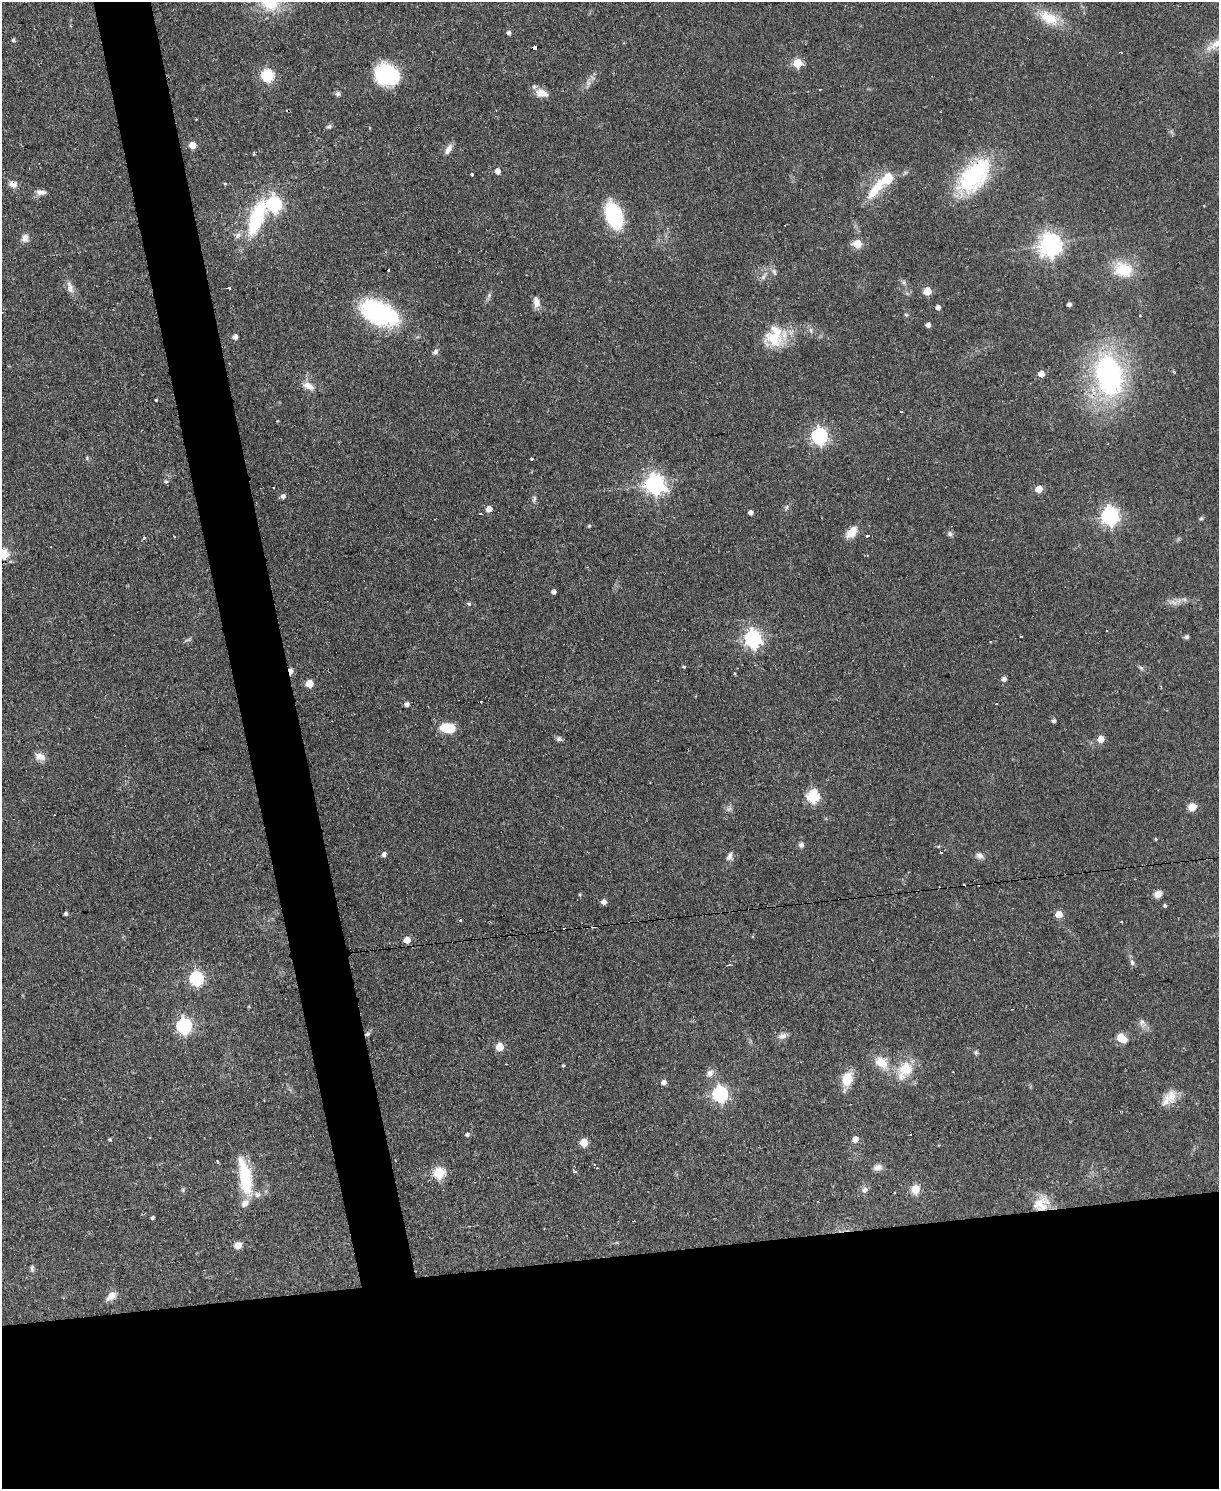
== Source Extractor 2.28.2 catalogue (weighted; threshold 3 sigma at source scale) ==
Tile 11 of 4 x 3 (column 3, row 3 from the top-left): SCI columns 2433-3649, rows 247-1733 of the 4865 x 4839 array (HDU 1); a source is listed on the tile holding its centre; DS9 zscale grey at full resolution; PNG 1221 x 1491 px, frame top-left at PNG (2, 2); no overlay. Shown black and unused: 20% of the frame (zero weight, under 2 of 3 exposures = <1% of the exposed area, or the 3 px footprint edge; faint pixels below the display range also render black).
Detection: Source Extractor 2.28.2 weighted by HDU 2 'WHT'; one run over the whole footprint, this tile lists its part. Background 0.0668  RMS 0.0055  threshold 0.0248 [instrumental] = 3 sigma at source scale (4.5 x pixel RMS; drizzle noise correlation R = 1.50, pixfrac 1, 0.05/0.05 arcsec/px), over >= 5 px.
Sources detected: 163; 3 too faint to see at this stretch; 11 cosmic-ray / hot-pixel residue — not listed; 4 inside a brighter listed object's ellipse — not listed separately; the other 145 listed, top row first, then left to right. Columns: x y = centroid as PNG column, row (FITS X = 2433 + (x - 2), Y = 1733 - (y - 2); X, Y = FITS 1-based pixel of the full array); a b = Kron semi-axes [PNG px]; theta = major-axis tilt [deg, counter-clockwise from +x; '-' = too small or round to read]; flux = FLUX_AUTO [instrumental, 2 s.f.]
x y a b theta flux
270 2 26 22 -19 26
1049 18 25 14 -28 15
509 33 5 4 - 1.7
13 40 5 4 - 0.93
1214 45 31 9 26 9.2
535 47 5 3 - 6.5
1121 52 3 2 - 0.43
797 63 5 5 - 22
267 75 6 6 - 63
386 75 25 20 -27 40
820 89 2 2 - 0.62
541 93 16 9 -12 6
338 94 7 6 - 1.5
329 126 7 6 - 1.2
192 145 5 5 - 9.3
448 149 16 7 60 3.2
254 153 4 2 - 0.81
498 171 5 5 - 4.1
472 174 3 3 - 0.92
974 176 43 24 49 60
225 183 5 3 - 0.58
13 184 11 8 -17 3.2
875 189 34 11 52 16
41 192 13 6 -2 3.1
274 204 7 6 - 110
614 216 20 12 -68 52
257 218 35 13 70 48
238 235 9 6 73 2.1
25 238 11 10 - 3
857 244 5 5 - 18
1050 245 8 7 - 430
1123 269 26 20 -12 17
774 272 10 5 -65 1.7
763 277 8 5 46 1.5
904 282 7 5 -47 1.3
70 287 17 7 -72 3.8
229 288 4 3 - 2.7
927 291 5 5 - 14
489 295 7 6 - 1.3
536 302 15 8 -82 3.9
1069 305 4 3 - 2
938 308 5 4 - 2.6
380 313 38 22 -24 77
906 315 6 5 - 0.77
928 325 4 4 - 2.3
811 330 9 4 -81 1.3
235 337 6 6 - 1.8
774 339 29 21 -21 19
435 352 9 6 50 1.8
1174 372 4 3 - 0.69
1041 374 5 5 - 5.6
1109 375 33 21 -78 130
308 386 17 9 -25 5.3
156 400 3 3 - 0.47
901 412 3 3 - 0.94
819 436 7 6 - 160
87 458 6 3 -74 0.68
531 459 3 2 - 0.76
166 482 6 5 - 1.1
654 484 8 7 - 270
1039 489 5 5 - 10
283 496 5 5 - 2
534 498 9 4 69 1.2
786 507 8 4 81 1.1
489 509 5 5 - 4.7
751 513 4 4 - 2.5
1110 516 7 7 - 210
1201 518 5 5 - 0.8
852 532 13 8 45 8.4
950 534 7 6 - 1.4
868 535 4 3 - 1.3
144 537 4 3 - 1.3
174 537 3 2 - 0.52
4 554 5 5 - 31
587 567 3 2 - 0.49
554 592 4 4 - 2.2
1173 602 12 6 -27 2.8
469 604 5 4 - 1.1
1021 636 3 2 - 0.75
1187 637 5 5 - 1.4
753 639 7 7 - 190
684 667 4 3 - 0.74
1141 668 7 4 -45 1
291 671 8 6 -88 2
1004 679 5 5 - 2.4
309 684 5 5 - 13
407 704 4 4 - 2.6
996 704 3 2 - 0.66
1053 721 5 5 - 1
447 728 14 8 -7 16
559 739 7 6 - 1.5
1101 739 5 5 - 8
40 757 14 9 -16 4.2
813 796 6 6 - 59
1192 807 7 6 - 7.3
1156 839 4 4 - 0.62
801 845 7 6 - 1.7
941 852 3 3 - 0.88
384 855 5 4 - 2.4
730 856 12 7 62 2.5
980 856 10 7 -30 2.7
1158 894 8 7 - 3.9
580 895 4 4 - 0.65
604 902 5 5 - 3
1165 906 4 3 - 1.1
66 914 4 3 - 1.2
1059 914 5 5 - 9.1
460 920 3 3 - 0.92
1121 922 3 2 - 1.5
407 940 5 5 - 6.4
1132 963 8 6 -80 1.7
196 979 6 6 - 91
1142 1023 11 8 -35 2.7
184 1026 7 6 - 120
367 1034 7 5 30 1.3
782 1036 13 7 9 2.7
1122 1038 8 5 -44 20
500 1047 5 5 - 13
976 1052 7 5 -70 1
881 1063 20 13 -44 11
563 1065 4 4 - 0.68
905 1070 29 18 58 16
710 1073 11 8 37 3
847 1079 17 12 72 11
664 1082 5 5 - 2.9
720 1094 7 6 - 130
1170 1097 20 15 42 8.6
467 1135 5 4 - 1.4
910 1135 3 2 - 0.72
110 1139 5 4 - 0.6
855 1139 5 5 - 5.3
584 1143 5 5 - 14
218 1162 4 3 - 0.66
878 1167 11 8 15 3.1
574 1172 6 3 -56 0.85
439 1173 6 6 - 45
245 1177 41 12 -80 30
915 1189 5 5 - 20
183 1190 6 4 -72 0.77
865 1190 10 7 35 2.3
1041 1203 23 18 44 12
152 1218 4 3 - 1.2
238 1245 9 7 19 3.9
32 1269 9 5 -85 1.4
111 1296 14 8 42 4.8
Overlapping masked pixels (flux is a lower limit): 6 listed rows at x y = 535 47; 974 176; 13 184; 291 671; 367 1034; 1041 1203
Isophote crosses this tile's border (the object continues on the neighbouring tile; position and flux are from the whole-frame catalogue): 3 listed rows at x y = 270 2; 1214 45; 4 554